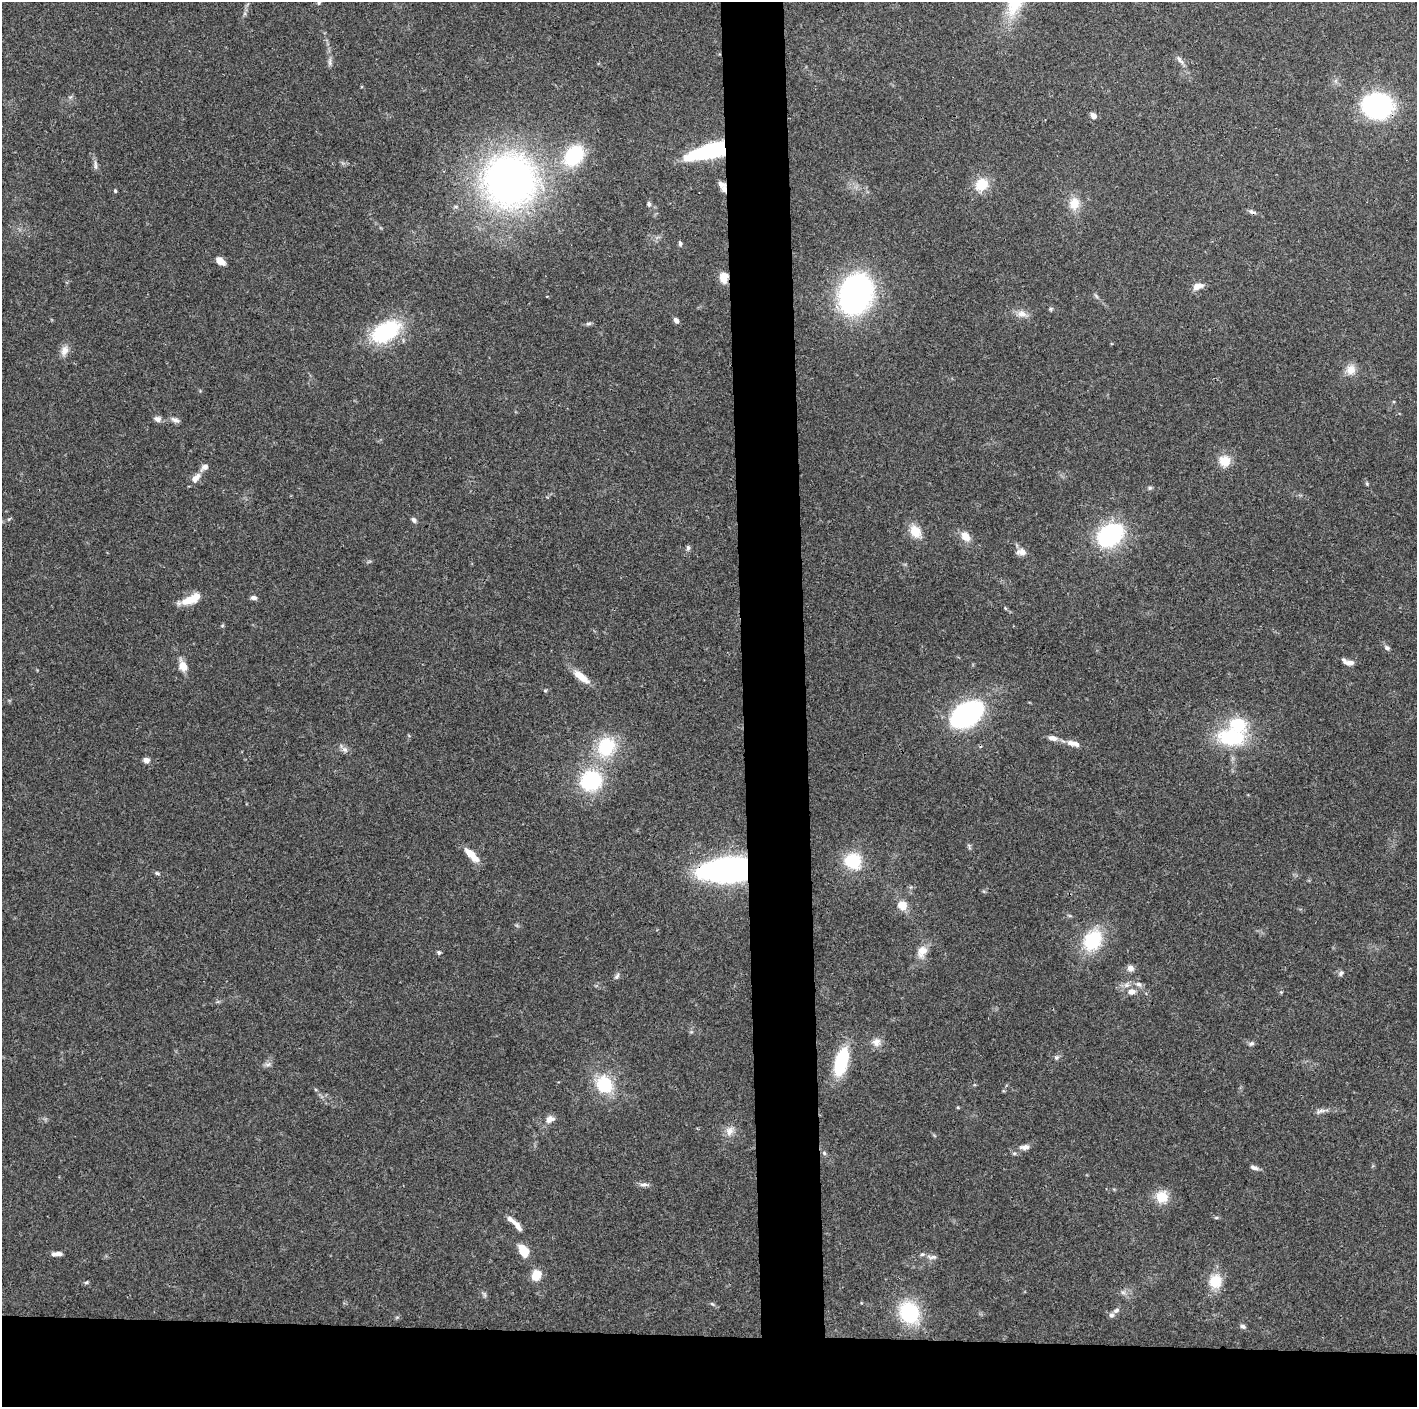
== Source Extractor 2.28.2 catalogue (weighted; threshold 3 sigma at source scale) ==
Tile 8 of 3 x 3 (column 2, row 3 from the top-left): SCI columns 1416-2830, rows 7-1411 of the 4245 x 4224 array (HDU 1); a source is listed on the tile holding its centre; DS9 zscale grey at full resolution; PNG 1419 x 1409 px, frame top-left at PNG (2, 2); no overlay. Shown black and unused: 9% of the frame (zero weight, under 3 of 4 exposures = <1% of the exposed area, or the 3 px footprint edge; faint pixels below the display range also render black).
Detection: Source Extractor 2.28.2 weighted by HDU 2 'WHT'; one run over the whole footprint, this tile lists its part. Background 0.074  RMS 0.006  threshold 0.0269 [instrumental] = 3 sigma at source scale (4.5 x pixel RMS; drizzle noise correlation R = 1.50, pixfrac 1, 0.05/0.05 arcsec/px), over >= 5 px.
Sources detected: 108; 8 inside a brighter listed object's ellipse — not listed separately; the other 100 listed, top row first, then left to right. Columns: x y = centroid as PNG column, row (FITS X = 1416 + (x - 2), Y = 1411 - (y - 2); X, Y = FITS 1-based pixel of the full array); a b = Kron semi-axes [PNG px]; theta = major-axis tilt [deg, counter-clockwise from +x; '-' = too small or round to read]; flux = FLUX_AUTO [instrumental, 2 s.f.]
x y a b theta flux
1180 60 15 5 -54 2.6
330 62 12 5 -89 2.1
1377 106 18 15 -4 150
1093 116 6 5 - 3.5
709 151 35 10 15 89
574 155 26 20 51 36
95 165 14 4 -83 1.9
509 180 43 43 - 330
981 184 17 14 36 12
724 189 7 6 - 3
115 191 4 3 - 0.76
649 204 7 6 - 1.4
1074 204 18 14 87 8.8
1252 212 11 5 -22 1.8
680 243 7 4 -83 1.1
220 261 9 5 -38 7
724 278 11 8 84 7.6
1198 286 14 8 22 4.2
855 294 27 20 67 220
1096 296 8 4 -53 1.1
1051 309 6 5 - 0.87
1022 314 14 9 -13 4.7
676 320 7 5 -57 2.3
589 323 9 4 1 1.2
386 332 32 18 29 52
64 350 15 10 68 4.3
1351 370 13 12 - 6.1
157 419 10 7 -17 2.6
175 420 11 6 -25 2.3
1224 461 14 13 - 9.1
204 467 11 7 37 2.8
195 478 14 7 44 4.9
1367 483 6 4 -70 0.76
1150 488 6 5 - 1.1
414 520 8 5 -50 1.6
915 531 16 12 -58 9.5
1110 535 18 12 38 100
965 536 14 10 -52 5.8
688 548 7 5 -76 1.3
1022 552 12 8 -8 3.8
254 598 8 5 -8 1.8
192 599 26 9 25 11
1005 608 6 3 -71 0.54
222 626 5 3 - 0.64
1387 648 7 5 -40 1.7
1349 663 14 6 -9 3.7
183 666 10 7 -66 8.3
581 677 23 8 -39 8.9
545 690 6 4 0 0.67
967 714 19 12 32 180
1231 737 36 21 -3 42
1053 738 12 7 -11 3.5
1073 743 19 7 -15 5
606 747 28 22 60 30
345 749 9 6 -47 2.3
146 760 7 5 -3 2.9
591 781 26 24 35 43
969 846 10 3 -71 1.1
471 853 16 8 -35 7.4
853 861 20 18 -28 22
728 870 32 14 5 310
157 873 7 5 -17 1.1
902 905 11 10 - 7.5
1092 940 29 22 59 30
922 951 17 11 66 7.2
439 952 5 4 - 1.3
1130 968 8 7 - 3
1341 973 8 6 58 1.5
617 976 9 6 65 1.5
1138 984 9 7 -21 2.4
1132 992 11 8 5 4.3
1281 992 4 4 - 0.65
876 1042 12 11 - 4.4
1251 1044 7 6 - 1.4
1056 1057 7 6 - 1.4
841 1061 26 11 76 44
268 1064 9 6 9 1.8
604 1084 22 19 -50 25
1321 1111 17 5 16 2.6
550 1119 12 9 27 4.2
730 1131 14 11 57 5
1025 1147 12 6 6 3.1
824 1153 6 5 - 1.2
1254 1168 10 5 -14 2.1
644 1184 13 6 3 2.3
1162 1197 16 15 - 11
1216 1217 6 4 0 0.81
518 1227 19 6 -55 4.2
524 1251 12 8 -58 12
59 1253 8 5 -5 2.4
932 1257 15 6 -3 2.4
536 1275 11 9 60 9.3
1215 1281 18 16 86 13
86 1282 7 4 20 0.92
1123 1292 7 4 -2 1.5
485 1295 7 4 -71 1.1
712 1304 7 4 -36 0.91
1116 1310 8 6 21 1.9
909 1313 26 21 -57 36
1243 1326 7 6 - 1.5
Overlapping masked pixels (flux is a lower limit): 5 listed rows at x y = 1377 106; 709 151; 724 189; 724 278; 728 870